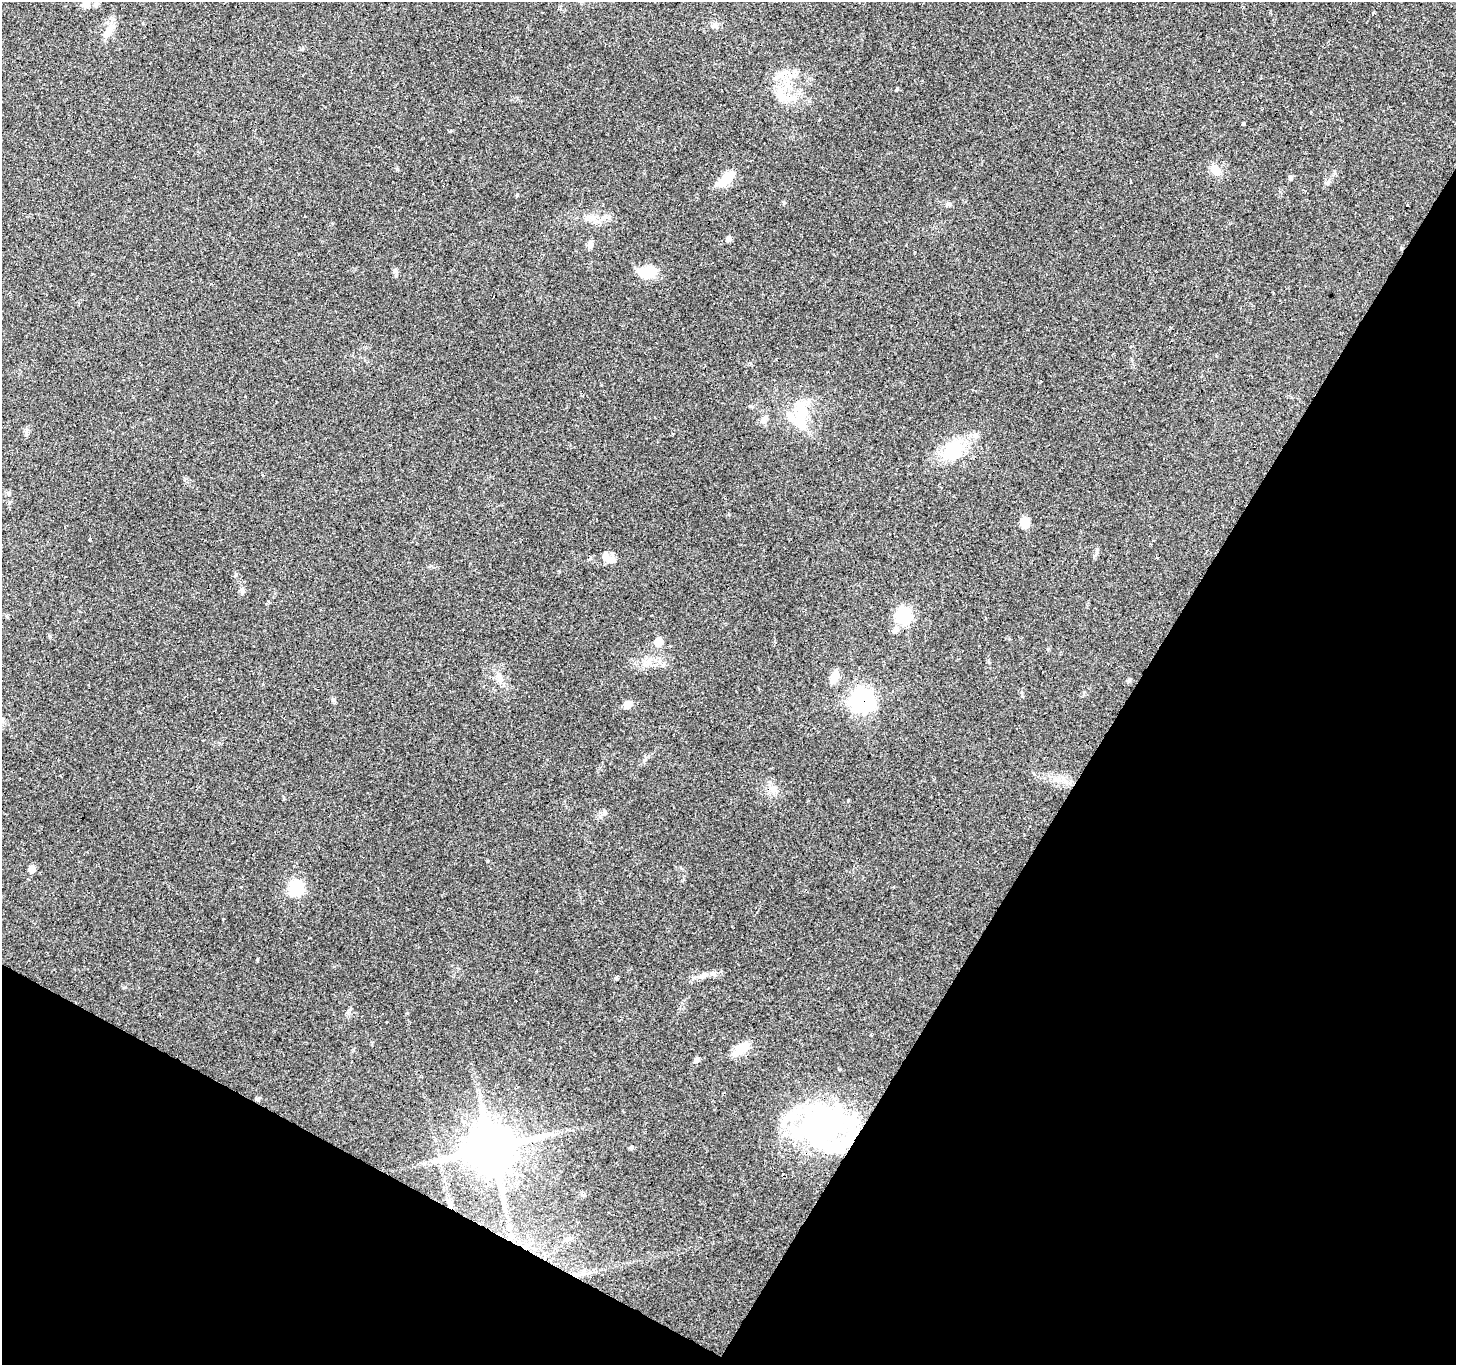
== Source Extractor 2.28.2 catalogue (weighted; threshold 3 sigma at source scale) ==
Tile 15 of 4 x 4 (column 3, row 4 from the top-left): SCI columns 2907-4360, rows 192-1554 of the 5817 x 5901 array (HDU 1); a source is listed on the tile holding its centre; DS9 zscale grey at full resolution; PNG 1458 x 1367 px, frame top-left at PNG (2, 2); no overlay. Shown black and unused: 30% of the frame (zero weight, under 2 of 3 exposures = <1% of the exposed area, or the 3 px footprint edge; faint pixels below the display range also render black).
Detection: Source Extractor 2.28.2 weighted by HDU 2 'WHT'; one run over the whole footprint, this tile lists its part. Background 0.0945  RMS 0.0063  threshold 0.0282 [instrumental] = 3 sigma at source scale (4.5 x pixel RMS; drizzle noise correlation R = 1.50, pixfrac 1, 0.0396/0.0396 arcsec/px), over >= 5 px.
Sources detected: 87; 6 inside a brighter object's white glare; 20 cosmic-ray / hot-pixel residue — not listed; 6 inside a brighter listed object's ellipse — not listed separately; the other 55 listed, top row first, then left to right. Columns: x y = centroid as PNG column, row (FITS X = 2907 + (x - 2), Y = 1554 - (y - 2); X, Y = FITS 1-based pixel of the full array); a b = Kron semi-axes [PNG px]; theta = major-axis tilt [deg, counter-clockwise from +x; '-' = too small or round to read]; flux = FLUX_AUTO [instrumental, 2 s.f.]
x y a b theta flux
86 5 11 9 4 3.7
1373 14 4 3 - 7
107 33 17 9 57 6.7
784 73 20 7 38 6.4
787 85 19 10 51 11
897 89 4 3 - 4
1243 123 3 3 - 8.6
359 124 3 3 - 1.1
450 131 5 3 - 0.73
1215 169 13 9 -39 7.1
1290 178 7 5 89 1.4
726 179 19 10 49 14
1131 181 3 2 - 0.58
1328 181 7 4 45 1.5
784 203 5 4 - 0.75
949 204 7 5 -3 1.5
729 239 5 5 - 2.9
590 244 10 7 -80 2.4
395 270 8 6 -54 1.5
648 272 16 10 2 22
245 396 3 2 - 0.88
802 411 33 18 -85 21
764 419 12 7 42 2.7
975 435 9 6 78 2.3
953 450 25 19 48 29
1025 522 11 8 -77 8.4
90 540 3 2 - 1.2
608 560 11 10 - 4.1
242 590 10 5 85 2
904 615 7 7 - 150
895 630 11 8 63 3.2
658 642 6 6 - 13
660 661 7 4 71 1.4
114 662 3 2 - 0.61
648 662 10 6 83 3.1
834 678 16 8 71 6.1
500 680 8 5 -45 2.3
1129 680 6 5 - 1.2
892 691 3 2 - 1
862 700 8 8 - 410
627 705 9 8 - 4.6
773 790 9 4 -19 2.1
32 869 5 5 - 7.5
241 887 3 3 - 1.6
296 888 7 7 - 99
704 975 12 6 27 3.2
616 978 4 3 - 2
738 1051 19 13 46 8.3
697 1060 6 5 - 2.5
258 1099 5 5 - 1.4
827 1116 55 30 -30 100
492 1148 13 12 - 3500
631 1148 5 5 - 1.1
451 1206 9 4 -71 1.9
633 1261 4 3 - 0.6
Overlapping masked pixels (flux is a lower limit): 4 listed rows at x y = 862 700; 258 1099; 492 1148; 451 1206
Unlisted compact peaks at least as high as the median listed source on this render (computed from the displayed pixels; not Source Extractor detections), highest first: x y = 517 195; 644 760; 397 169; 125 987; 407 1013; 334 700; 349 1010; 1022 696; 1097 549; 487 861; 605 812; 284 798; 1048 649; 26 435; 236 574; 610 217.